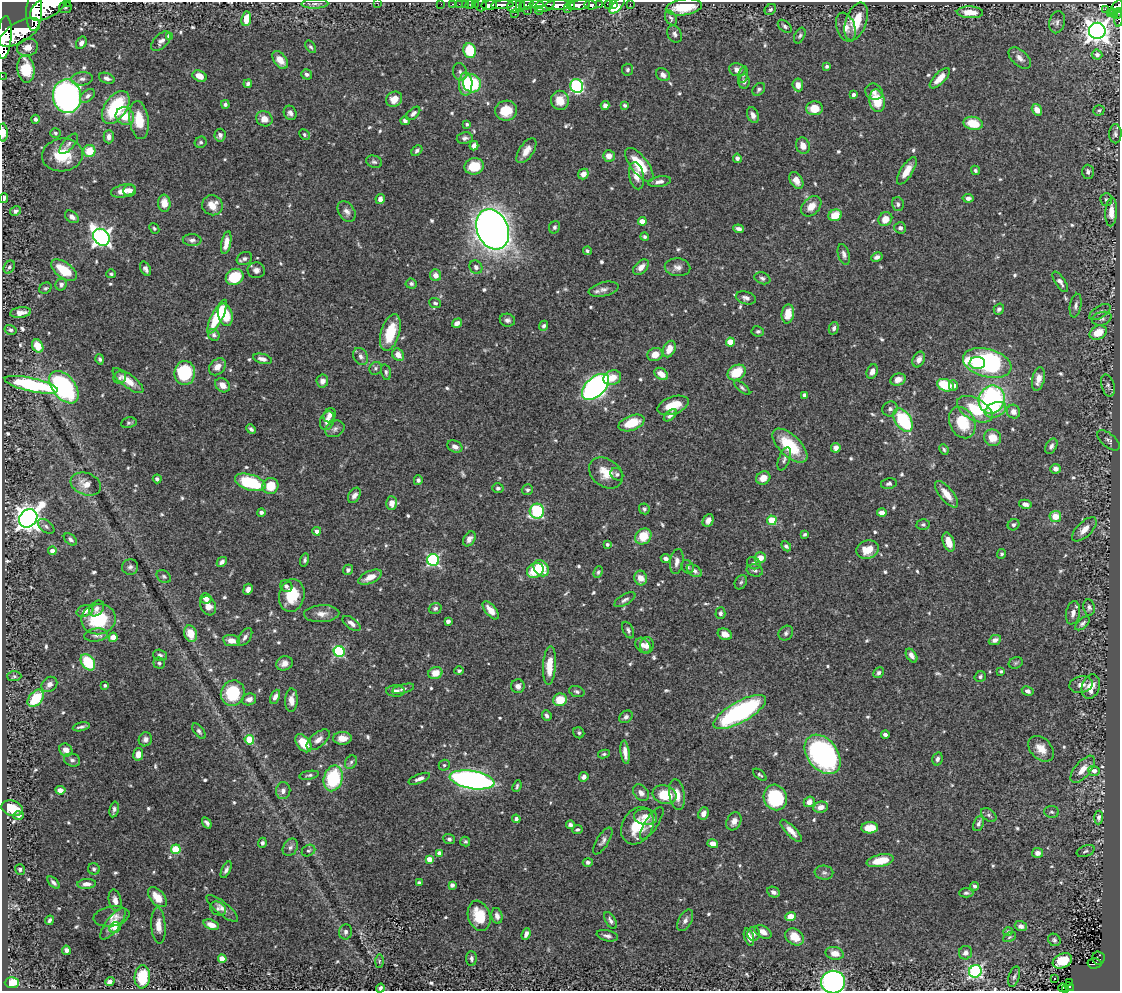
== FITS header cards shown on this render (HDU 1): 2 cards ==
NAXIS1  =                 1118
NAXIS2  =                  989

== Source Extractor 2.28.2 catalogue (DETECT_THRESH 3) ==
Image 1118 x 989 px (HDU 1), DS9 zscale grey, 1 PNG px = 1 image px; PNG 1122 x 993 px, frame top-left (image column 1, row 989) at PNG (2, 2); each listed source drawn as its Kron ellipse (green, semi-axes under 4 px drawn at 4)
Background 1.34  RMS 0.019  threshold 0.0568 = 3 sigma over >= 5 px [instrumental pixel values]
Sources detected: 691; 2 with non-positive FLUX_AUTO (blend fragments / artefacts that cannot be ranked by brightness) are neither listed nor drawn; of the other 689, the 500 brightest by FLUX_AUTO listed and drawn (189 fainter detections omitted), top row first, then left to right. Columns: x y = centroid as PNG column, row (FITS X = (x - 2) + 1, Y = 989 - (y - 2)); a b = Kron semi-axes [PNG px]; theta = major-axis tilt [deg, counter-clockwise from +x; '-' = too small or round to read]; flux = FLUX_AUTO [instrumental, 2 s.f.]
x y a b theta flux
68 2 3 2 - 56
377 3 2 2 - 27
315 4 13 4 1 3.9
441 4 2 2 - 14
453 4 3 2 - 29
459 4 2 2 - 21
465 4 3 2 - 19
481 4 7 6 - 130
536 4 7 3 -7 480
608 4 4 3 - 83
613 4 3 2 - 15
630 4 3 2 - 10
470 5 4 3 - 46
475 5 4 3 - 48
489 5 8 4 4 1600
502 5 11 4 4 2000
520 5 7 3 -78 280
526 5 7 4 24 1300
545 5 10 6 16 1100
558 5 13 5 4 4100
571 5 4 3 - 840
579 5 12 4 10 2200
591 5 6 4 -10 530
599 5 3 3 - 270
617 5 10 4 48 56
49 6 21 10 33 7700
514 6 7 6 - 520
684 7 18 8 8 43
1116 7 8 4 50 820
65 8 6 5 - 2.3
567 9 3 2 - 530
1105 9 2 2 - 38
539 10 4 2 - 200
770 10 6 5 - 2.5
34 11 20 8 87 7000
527 11 2 2 - 52
970 12 13 6 -2 21
1113 13 4 2 - 69
1117 13 5 3 - 130
515 14 2 2 - 53
1110 14 3 2 - 88
671 18 8 5 -60 3.4
246 19 7 5 83 20
1118 19 8 3 88 100
856 21 20 10 69 31
1057 22 11 7 76 5
785 26 8 5 -40 2.7
846 27 15 9 -70 12
1097 31 8 8 - 1100
20 32 23 10 30 7400
675 34 9 6 -61 4.7
169 36 4 4 - 12
800 36 8 5 64 2.9
4 37 21 7 85 5200
161 41 12 7 44 6.6
81 43 6 5 - 5
28 47 10 8 14 13
311 47 7 4 -55 2.8
470 51 7 6 - 47
1097 55 5 5 - 3.8
1020 58 13 7 -43 8
280 60 10 6 -54 15
827 66 4 3 - 2.7
26 69 14 8 -84 39
628 70 6 5 - 2.6
737 70 8 6 -9 7.5
460 72 9 7 -74 3.9
307 74 5 5 - 3.7
663 75 7 6 - 6.4
743 75 8 4 77 2.7
2 76 2 2 - 9.6
200 76 7 5 -26 13
107 78 8 5 -20 4.7
940 78 13 5 45 16
82 79 11 6 5 5
744 81 7 5 80 4.3
472 83 9 8 - 71
248 84 4 4 - 3.7
466 84 11 7 89 33
798 85 6 5 - 8.3
577 86 7 6 - 170
759 89 7 5 45 3
874 92 9 7 -32 5.5
853 95 4 3 - 3.4
67 96 17 14 -83 470
88 96 8 5 41 3.8
394 99 8 7 - 14
560 100 9 9 - 21
877 101 11 7 -79 39
225 104 4 4 - 3.1
625 105 4 4 - 2.3
605 106 4 4 - 6.3
116 107 18 11 56 91
814 108 8 7 - 20
1037 110 6 4 -55 10
1099 110 5 5 - 2.5
506 111 11 10 - 27
290 113 7 6 - 5.4
413 113 8 5 43 4.8
753 115 8 5 -68 7.6
125 116 9 8 - 22
35 119 4 4 - 3.5
264 119 8 7 - 11
139 120 19 9 -83 33
405 121 5 4 - 4.1
973 123 10 6 -12 35
467 124 3 3 - 2.5
3 132 9 4 -89 12
55 133 5 5 - 2.5
1115 134 9 6 89 3.7
220 135 6 5 - 4.4
304 135 6 5 - 3.2
109 137 7 5 -89 6
465 138 8 5 9 4
201 142 6 5 - 2.7
69 144 12 5 49 4.7
474 146 5 4 - 6.2
803 146 8 7 - 11
89 151 6 6 - 29
417 151 6 4 46 3.2
526 151 14 7 55 13
62 155 20 16 8 44
609 156 6 5 - 10
737 158 5 4 - 4.5
374 162 8 6 -18 3.1
639 165 20 8 -52 42
474 166 10 8 16 28
975 170 5 4 - 2.8
907 171 15 6 57 16
1088 172 7 6 - 4.4
583 174 5 5 - 8.8
637 176 13 7 -79 14
796 180 9 6 -58 11
659 182 11 5 9 6.4
130 190 6 6 - 4.7
123 191 12 6 12 13
4 198 5 3 - 3.8
968 198 5 4 - 5
380 199 5 4 - 6.9
1106 200 6 6 - 2.9
164 203 8 6 -85 15
898 204 7 6 - 4.2
212 205 10 10 - 16
811 206 12 8 45 14
15 211 5 4 - 4
347 212 11 8 -57 6.6
1111 212 14 6 86 15
835 215 7 5 23 23
72 217 8 5 -36 6.5
885 219 7 6 - 17
642 221 4 4 - 16
554 227 6 5 - 2.9
154 228 5 4 - 2.3
900 228 6 5 - 4.7
493 229 21 15 -67 1400
739 229 5 4 - 4.5
101 237 9 7 -47 600
645 237 4 3 - 2.9
192 240 9 6 -3 4.5
226 243 12 4 78 13
587 251 4 4 - 2.4
844 254 10 5 -73 5.5
877 257 6 4 25 4.5
244 258 8 6 27 4.3
9 267 7 5 61 2.8
476 267 7 6 - 4.7
641 267 9 6 43 8.9
677 267 13 9 -5 7.7
145 269 7 5 -61 4.7
64 270 15 8 -36 41
256 270 8 8 - 6.3
111 274 4 4 - 2.6
436 275 6 5 - 8.4
235 277 9 8 - 56
762 278 8 5 -20 3.5
1060 282 11 5 -56 6.2
411 284 5 5 - 3.1
61 285 6 5 - 4.2
45 288 6 5 - 2.3
603 289 15 7 13 7
746 298 10 6 -15 5.2
435 303 6 5 - 2.9
1076 306 12 5 79 5.2
999 309 6 5 - 4.1
1100 312 12 6 31 4.2
21 313 10 5 6 9.6
788 314 10 6 83 19
225 315 11 7 -76 31
217 317 19 5 63 60
1102 319 10 6 17 4
507 320 8 6 -10 4.4
457 323 5 4 - 6.2
544 326 5 4 - 3.4
834 328 6 5 - 3.8
10 330 6 4 -15 3
758 331 6 5 - 3
390 332 19 9 73 42
1098 333 9 6 26 28
214 335 6 5 - 3.5
730 342 4 4 - 34
38 346 7 5 -59 23
669 349 9 6 64 14
655 354 8 6 23 13
398 355 7 5 -53 11
361 356 9 7 -58 5.4
100 359 5 4 - 3.1
262 359 10 5 -14 6.2
919 360 8 5 66 6.7
977 363 8 6 1 51
987 363 25 14 -15 230
217 367 9 7 46 9.7
376 368 7 6 - 3
872 371 7 5 67 6.9
386 372 8 4 -77 2.8
185 373 12 10 83 92
737 373 9 7 32 38
661 374 7 5 -35 16
120 377 6 6 - 3.1
612 378 9 7 19 19
1038 379 12 6 77 11
898 380 8 6 20 9.7
128 381 18 6 -37 18
322 381 6 6 - 5.8
31 385 27 6 -12 150
222 385 8 6 -40 11
945 385 9 6 -20 45
1108 385 11 6 -74 4.4
953 386 5 4 - 4.6
64 387 19 11 -51 230
595 387 16 9 43 450
742 388 10 4 -41 2.9
805 395 4 4 - 4.8
992 400 14 13 - 200
673 405 16 8 19 25
890 409 8 7 - 4.5
975 409 19 11 -28 48
995 410 11 7 21 17
1013 412 7 6 - 7.1
330 415 7 5 63 5.9
670 415 8 4 42 5.4
903 420 13 8 -55 95
327 421 9 7 68 7.6
129 423 8 5 10 2.8
632 423 13 7 20 32
962 423 16 12 -64 47
251 429 5 3 - 2.9
335 429 10 7 28 5
993 438 9 8 - 18
1109 440 13 6 -39 4.8
455 446 8 5 -25 6.2
790 446 22 10 -44 55
1051 446 8 5 61 4.9
836 448 5 4 - 6.9
944 449 6 4 -66 2.3
784 459 12 5 69 4.2
1055 469 5 5 - 7
606 473 18 13 -37 22
617 474 7 5 -38 3.4
763 478 7 6 - 14
157 479 4 4 - 3.4
418 480 5 4 - 3.1
250 482 16 7 -17 90
86 484 15 11 -20 16
889 484 8 5 12 3.3
270 486 8 8 - 28
498 488 5 4 - 3.2
527 490 5 5 - 2.7
947 494 16 6 -51 16
354 495 8 5 57 5.6
392 503 7 5 -88 9.6
1025 504 6 4 -11 6.2
644 509 6 5 - 3.1
537 511 7 7 - 110
261 512 4 4 - 3.8
882 513 5 4 - 8.9
1055 516 6 5 - 20
28 518 10 8 47 1400
708 520 7 5 63 5.5
772 520 5 4 - 55
923 525 6 5 - 2.8
1014 525 6 5 - 2.8
46 526 9 5 -39 4
1084 529 15 7 44 12
317 531 4 4 - 7.6
805 534 4 3 - 2.4
643 536 9 7 43 30
70 539 7 5 -39 3.5
469 539 8 5 58 5.9
949 542 10 5 -71 13
607 544 4 4 - 3.2
786 546 6 4 -46 3.3
867 550 11 9 17 24
52 551 4 4 - 11
1002 554 5 4 - 2.3
760 558 5 5 - 15
666 559 5 4 - 5.6
305 560 6 4 74 2.7
433 560 6 6 - 190
222 562 5 4 - 4.3
677 562 13 6 82 7.2
754 563 7 6 - 2.9
130 567 8 7 - 4.4
687 567 7 5 -59 2.9
541 568 9 7 -47 33
348 570 5 5 - 3.5
535 570 9 7 32 39
755 570 8 6 -15 4
694 571 8 5 -32 4.6
598 572 6 4 67 2.3
164 576 8 5 -32 2.7
370 577 13 6 25 16
641 578 7 6 - 14
741 582 7 6 - 2.6
286 586 6 5 - 4.2
248 589 6 4 64 6.3
292 595 17 12 77 41
206 598 5 5 - 8
625 600 12 5 30 4.5
208 606 10 7 -62 11
1089 607 8 5 -82 3.8
97 608 9 6 48 5.4
435 608 6 5 - 3.3
491 610 11 5 -50 14
85 611 8 5 18 8
720 613 6 5 - 3.2
1073 613 11 7 79 9
322 614 17 8 3 11
98 619 17 15 9 65
448 621 4 4 - 5.6
351 623 10 5 -35 6.7
1082 623 9 5 41 3.3
628 630 9 5 -65 3.3
786 633 8 6 44 3.8
191 634 8 6 -71 22
725 634 7 5 -22 11
96 635 12 6 6 5.7
113 637 5 4 - 9.6
245 637 10 5 55 4.6
231 640 8 5 -9 12
995 640 6 5 - 5.4
643 645 8 6 -49 6.4
647 645 8 6 87 6.6
339 652 5 5 - 130
160 655 7 5 -18 3.2
911 656 7 5 -56 6.5
88 662 9 6 -54 58
159 663 6 5 - 2.6
284 663 8 7 - 8
1016 663 7 5 22 2.3
549 666 19 6 86 24
459 671 5 4 - 2.4
1001 671 4 3 - 2.3
435 673 7 6 - 17
879 673 6 5 - 3.6
14 676 7 5 1 2.3
980 677 6 5 - 3
49 684 8 7 - 6.2
105 685 4 3 - 2.5
1081 685 12 8 9 9
518 686 7 6 - 5.5
1091 686 12 8 72 19
403 689 11 4 14 3.5
396 691 9 5 -3 6.6
577 691 8 5 -19 2.8
1028 691 6 4 -28 4.3
233 693 13 12 - 58
275 697 7 4 64 5.2
36 698 10 6 50 48
249 699 7 6 - 6.6
291 700 12 6 87 11
560 700 7 6 - 28
740 712 29 10 29 220
547 716 5 4 - 3.5
626 717 7 5 40 4
81 727 8 3 15 3.5
199 731 9 5 -54 3.6
579 733 6 5 - 2.4
885 734 4 3 - 3.6
342 738 9 6 1 12
145 739 7 6 - 5
249 740 5 4 - 42
318 740 14 7 39 8.2
303 743 10 6 -53 32
1041 749 15 10 -45 17
66 750 7 6 - 8.1
625 752 12 4 -83 10
138 754 6 5 - 11
604 754 6 4 10 2.3
823 754 22 15 -52 260
937 759 7 5 75 4
72 760 8 6 -17 4.4
351 762 7 5 61 2.9
444 765 5 5 - 2.8
1083 769 16 7 50 14
1094 771 6 5 - 8.5
309 775 10 4 9 2.8
760 775 8 4 -40 2.6
584 777 5 4 - 4.8
333 778 13 9 75 91
419 779 11 4 21 5
472 780 22 9 -10 470
517 786 6 3 69 2.3
60 790 5 4 - 7.2
283 791 8 7 - 5.9
641 793 9 7 -49 6.5
665 795 12 9 -17 38
677 795 15 7 -80 16
775 797 13 11 -68 95
809 802 5 5 - 8.7
821 807 7 5 12 8.2
12 808 11 7 -16 22
114 809 8 4 78 3.7
1052 812 7 5 -5 2.8
703 814 6 5 - 9.4
989 815 9 5 -38 3.1
19 816 5 4 - 3.8
646 817 11 8 -4 13
1099 817 7 4 85 3.5
516 819 4 4 - 3.5
734 821 9 7 62 9.2
207 823 6 4 -56 3.8
652 823 19 6 57 7.1
978 824 8 5 68 4.5
570 825 4 4 - 3.8
637 826 20 15 60 41
870 828 8 5 2 25
577 830 5 4 - 2.4
791 831 14 5 -46 10
449 839 6 5 - 3
465 841 5 5 - 2.4
603 841 15 6 58 5.4
262 843 5 4 - 3.3
713 844 5 4 - 9.1
290 847 9 7 57 4.9
176 849 5 5 - 64
309 851 7 5 28 2.4
1086 851 9 5 20 2.9
440 853 4 4 - 9.9
1038 853 5 5 - 7
429 859 4 4 - 13
880 861 14 6 11 32
588 862 5 4 - 3.4
20 869 5 5 - 2.9
94 869 6 5 - 3.1
226 870 9 4 64 4
824 873 9 7 -9 4.2
54 883 8 4 -46 3.8
419 883 4 3 - 5.1
87 884 9 5 3 7.3
452 885 4 4 - 4.9
975 886 4 4 - 2.8
773 892 7 5 -26 4.9
966 893 7 4 0 2.8
157 897 12 7 -48 21
115 900 11 6 -78 7.1
222 908 19 6 -39 8
218 909 8 6 -27 3.6
111 916 18 10 10 9.6
479 916 15 11 -72 37
497 916 8 5 -78 6.3
791 916 5 4 - 17
49 920 5 3 - 3.3
610 920 9 5 -59 4.3
685 920 12 6 61 5.8
113 924 19 7 52 18
211 925 8 5 -21 12
158 926 18 7 -86 13
1021 926 6 5 - 6.2
115 928 6 5 - 6.1
1008 931 5 4 - 3.2
346 932 8 6 79 4.6
763 932 9 5 -30 10
526 934 6 4 69 5.9
754 934 7 6 - 4
607 936 11 5 -13 4.6
749 937 9 4 -72 8.3
795 937 10 7 -36 21
1009 937 7 4 28 2.3
1054 940 7 6 - 3.1
66 950 5 4 - 4.7
835 953 9 6 -12 12
965 953 7 6 - 5.4
1098 958 6 6 - 61
222 959 4 4 - 23
471 959 7 5 -88 3.4
379 961 7 4 89 2.2
1062 961 10 7 24 34
1095 963 7 5 3 92
975 971 6 6 - 240
142 977 11 7 85 53
1014 977 10 5 73 3.5
1055 979 3 2 - 4.5
110 981 5 4 - 5.5
833 982 12 11 - 380
1070 982 3 2 - 11
12 983 7 5 2 35
1069 987 5 4 - 69
380 988 4 3 - 3
1063 988 4 3 - 11
1065 989 3 2 - 23
At the frame edge (FLAGS 8, measured only in part): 13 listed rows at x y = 68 2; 377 3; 49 6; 1116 7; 34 11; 1118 19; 4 37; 2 76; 3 132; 4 198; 833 982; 380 988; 1065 989
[189 fainter detections neither listed nor drawn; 2 non-positive-flux detections neither listed nor drawn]